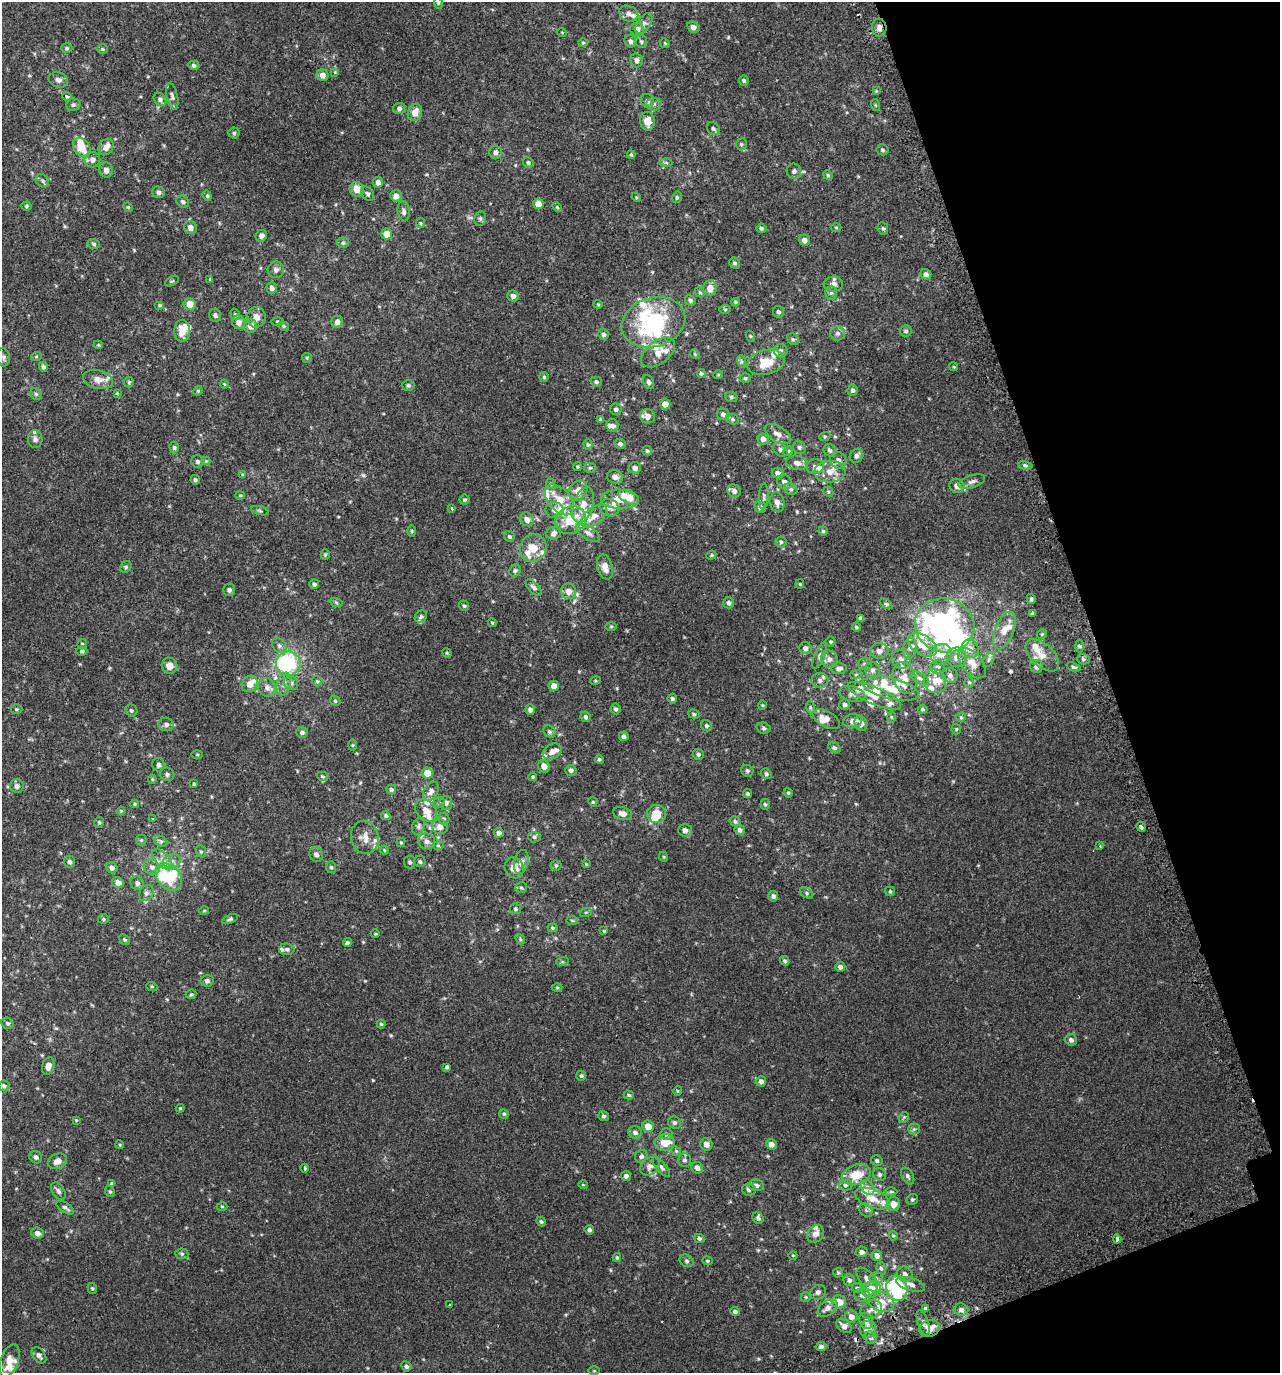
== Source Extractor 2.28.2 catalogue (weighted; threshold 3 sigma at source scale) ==
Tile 12 of 4 x 4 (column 4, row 3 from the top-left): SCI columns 4009-5286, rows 1422-2792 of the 5407 x 5580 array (HDU 1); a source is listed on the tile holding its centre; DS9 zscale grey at full resolution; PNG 1282 x 1375 px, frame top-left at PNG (2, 2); each listed source drawn as its Kron ellipse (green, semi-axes under 4 px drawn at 4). Shown black and unused: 16% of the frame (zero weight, under 2 of 3 exposures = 3% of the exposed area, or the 3 px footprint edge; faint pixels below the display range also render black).
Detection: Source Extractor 2.28.2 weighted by HDU 2 'WHT'; one run over the whole footprint, this tile lists its part. Background 0.00499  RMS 0.0059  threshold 0.0265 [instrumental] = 3 sigma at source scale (4.5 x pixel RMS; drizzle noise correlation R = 1.50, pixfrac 1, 0.0396/0.0396 arcsec/px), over >= 5 px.
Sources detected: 564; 1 too faint to see at this stretch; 9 inside a brighter object's white glare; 2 cosmic-ray / hot-pixel residue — neither listed nor drawn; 69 inside a brighter listed object's ellipse — not listed separately; the other 483 listed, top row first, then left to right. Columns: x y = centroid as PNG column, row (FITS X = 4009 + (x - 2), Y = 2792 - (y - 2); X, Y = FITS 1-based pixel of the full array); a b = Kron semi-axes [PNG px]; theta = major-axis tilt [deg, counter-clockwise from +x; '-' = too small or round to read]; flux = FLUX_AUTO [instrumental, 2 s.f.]
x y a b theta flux
438 3 6 3 -73 0.68
629 14 10 7 -26 2.7
644 24 11 6 55 2.2
693 27 6 5 - 1.8
879 28 9 7 -88 2.7
637 29 7 6 - 4.1
562 32 5 3 - 0.39
630 41 6 5 - 1.8
641 41 6 6 - 0.99
583 42 5 3 - 0.56
665 43 5 4 - 0.76
67 48 5 4 - 0.8
102 49 5 4 - 0.68
637 60 7 6 - 1.9
194 65 5 5 - 1.3
335 72 4 4 - 0.47
323 75 6 6 - 3
58 80 10 7 -19 2.3
744 80 5 5 - 1
876 91 4 4 - 0.45
172 96 14 5 -77 1.9
67 97 5 4 - 0.73
160 99 7 5 -53 1.5
647 101 7 6 - 1.6
654 104 7 6 - 1.5
73 105 7 6 - 1.2
875 105 6 4 -71 0.55
399 108 6 5 - 1.4
415 112 9 7 69 5.3
647 121 9 7 -81 5.3
713 128 7 5 -44 1.2
234 133 5 5 - 0.87
741 144 6 5 - 0.97
82 147 11 7 -52 9.2
106 147 8 7 - 4.2
882 150 6 5 - 1.1
495 152 7 6 - 2
631 155 4 3 - 0.68
92 160 8 7 - 2.6
528 162 5 5 - 0.98
666 163 6 4 -2 0.8
106 170 7 7 - 2.5
794 171 7 7 - 1.9
828 175 5 4 - 0.78
42 181 7 6 - 1.1
378 182 5 5 - 2.1
357 189 7 7 - 5.9
159 192 6 5 - 1.5
368 194 8 6 -56 1.3
207 196 5 4 - 0.75
396 196 6 5 - 2.9
636 197 5 3 - 0.54
677 197 6 4 76 0.87
183 202 7 5 -44 1.4
538 204 5 5 - 5.1
26 206 5 4 - 0.78
128 207 5 4 - 0.55
557 207 6 3 -46 0.62
404 211 10 6 -83 1.9
480 219 7 5 77 1.1
420 223 5 4 - 0.65
190 227 7 6 - 3
836 227 5 3 - 0.47
761 228 5 4 - 1.1
883 228 6 5 - 0.93
387 234 5 5 - 6.3
261 236 6 5 - 2.2
805 240 6 5 - 3
343 243 6 5 - 0.87
94 244 6 4 -17 0.94
735 263 6 5 - 1.1
276 270 8 8 - 2.1
926 274 6 5 - 2.1
210 280 4 3 - 2.1
172 281 7 3 31 0.54
833 284 9 7 4 3.3
272 288 6 5 - 2
710 288 8 7 - 5.4
700 292 5 4 - 0.72
831 293 7 6 - 1.5
513 296 6 5 - 1.9
690 300 5 5 - 1.1
736 302 4 4 - 0.59
190 304 6 6 - 6.1
598 304 4 4 - 0.6
160 305 5 4 - 0.71
725 309 5 4 - 0.71
778 312 6 5 - 1.2
235 314 6 4 -75 0.83
215 315 7 5 -64 1.3
256 317 10 9 - 4.1
278 321 6 3 -1 0.66
239 322 7 6 - 3.2
337 322 6 6 - 2.4
653 322 32 24 17 59
250 326 7 6 - 4
283 326 5 4 - 0.76
182 331 11 7 89 7.6
906 331 6 6 - 1.2
838 333 7 7 - 1.7
603 334 5 5 - 1.4
750 336 6 3 -71 0.54
793 339 6 5 - 1.1
98 345 5 4 - 0.53
781 351 6 6 - 1.5
658 352 19 11 38 7
695 354 5 4 - 0.66
3 357 9 6 -81 1.5
36 357 5 3 - 0.5
307 358 5 5 - 0.68
741 361 6 4 -71 0.92
766 362 19 12 15 10
43 367 5 4 - 1.1
954 367 4 3 - 0.49
701 373 4 4 - 0.95
718 375 5 3 - 0.49
544 377 5 4 - 0.75
745 378 5 4 - 0.91
98 379 15 9 -13 4.3
129 382 5 5 - 0.68
596 382 6 5 - 1.1
649 382 7 5 -66 1.2
224 384 4 3 - 0.53
408 385 6 5 - 1.2
853 390 5 5 - 1.5
198 391 5 4 - 0.64
117 393 4 4 - 0.49
36 394 6 5 - 0.94
731 397 6 5 - 0.94
665 404 5 5 - 6.1
616 409 6 5 - 1.3
723 414 6 6 - 1.7
647 416 8 7 - 3.6
733 419 6 5 - 0.93
601 420 4 3 - 0.88
613 426 7 6 - 1.8
778 434 15 7 -32 3.7
825 436 6 3 18 0.6
35 439 9 7 -86 2
763 439 6 5 - 2.6
620 444 5 5 - 1.4
588 445 5 4 - 0.81
174 447 6 4 -88 0.92
799 447 7 6 - 1.3
780 450 8 6 -43 1.6
830 450 7 6 - 1.3
647 451 5 4 - 0.96
788 451 5 4 - 0.64
857 456 7 6 - 1.9
838 460 8 8 - 3
197 461 6 6 - 1.4
206 461 4 4 - 0.52
797 463 11 7 -14 3.2
1025 466 7 3 -9 0.87
577 467 4 3 - 0.57
815 467 9 7 6 2.2
590 468 5 5 - 0.87
635 468 6 6 - 2.3
830 472 15 11 2 7.4
778 473 6 5 - 2.5
243 475 4 3 - 0.58
615 477 8 6 -17 2.7
195 480 4 4 - 0.99
785 482 8 6 -27 2.5
972 482 14 6 18 2.3
551 484 5 3 - 0.58
957 486 8 7 - 3.6
791 489 7 5 -21 1.3
578 491 11 8 54 4.7
734 491 7 6 - 2.3
828 492 5 4 - 0.77
240 495 4 4 - 0.61
764 496 13 5 87 1.6
629 497 11 6 -25 8.6
620 499 19 9 -2 7.8
465 500 5 5 - 0.83
559 500 18 11 -49 9.7
777 502 10 7 -78 3
583 505 18 10 73 6.9
760 507 6 5 - 1.8
452 508 3 3 - 2.5
610 508 10 8 -32 2.7
554 510 9 8 - 2.7
260 511 9 3 -15 0.8
594 516 15 8 39 4.1
527 519 7 6 - 3
571 520 16 13 26 15
412 531 6 4 -90 0.6
823 531 4 4 - 0.74
554 533 7 6 - 2.2
588 533 14 6 -33 3
509 536 6 5 - 0.99
781 542 5 5 - 0.96
533 548 14 13 - 8.9
325 555 5 4 - 0.68
711 555 5 4 - 0.65
126 567 6 5 - 0.9
605 567 13 7 -73 4.3
515 571 6 5 - 1.1
314 584 5 5 - 1.2
800 584 4 4 - 0.6
534 588 10 5 -45 1.7
229 590 6 6 - 1.5
569 591 8 7 - 4.1
1031 599 5 4 - 0.99
336 602 7 4 -20 0.93
729 603 5 5 - 1.4
886 604 7 3 -35 0.78
464 606 5 4 - 0.92
1033 613 4 3 - 4.8
421 617 6 5 - 1.1
861 618 4 3 - 1.2
492 623 4 4 - 0.58
945 625 30 27 -15 56
611 626 6 4 1 0.57
856 627 4 3 - 0.65
1004 630 20 9 69 6.7
1042 634 5 5 - 0.71
831 642 5 5 - 0.73
82 644 5 5 - 0.69
922 645 16 9 -32 10
279 646 8 6 -49 1.6
1080 646 6 4 -87 0.95
805 648 6 6 - 2.2
910 649 11 6 80 2.3
970 649 9 8 - 4.5
82 651 5 5 - 1.1
879 651 9 8 - 3
447 653 5 4 - 0.6
941 654 11 9 37 6.4
820 655 14 5 68 1.9
1042 655 20 11 -42 7.4
956 657 10 9 - 3.9
830 659 9 8 - 2.8
901 659 10 9 - 3.1
989 659 8 5 59 1.4
1083 659 6 5 - 1.2
972 663 17 10 -50 7.6
288 664 12 12 - 53
865 664 7 6 - 1.3
170 666 8 7 - 4.7
938 667 7 7 - 1.8
1037 667 6 6 - 2
1073 667 7 4 -20 1
839 668 8 6 -2 2
873 670 8 7 - 2.3
856 674 6 3 20 0.61
950 675 8 7 - 2
905 678 16 11 -71 6.5
920 678 10 5 -32 1.6
820 680 8 7 - 2.3
317 681 5 5 - 0.8
595 681 5 3 - 0.58
935 681 12 11 - 5.5
969 682 5 4 - 0.73
291 683 7 6 - 1.7
250 684 9 7 53 4.8
284 684 12 6 77 2.6
554 686 5 5 - 3.9
267 687 9 8 - 2.7
891 688 29 10 -13 12
852 694 13 7 -16 3
875 696 28 8 -23 10
672 699 5 5 - 0.93
335 701 5 4 - 0.72
763 705 5 3 - 0.52
845 705 5 5 - 1.7
810 707 6 4 -72 0.74
16 709 6 5 - 0.73
616 709 5 5 - 1.1
923 709 5 4 - 0.85
131 710 6 5 - 1
530 710 5 4 - 1.9
694 714 6 4 -17 0.86
586 717 5 4 - 1.1
891 717 6 4 -89 0.7
961 717 5 4 - 0.63
826 719 15 8 -29 5.2
853 721 9 7 12 3.4
861 723 7 6 - 2.7
166 724 8 7 - 1.9
707 726 6 5 - 0.93
763 728 7 5 -15 1.1
956 729 5 5 - 0.66
302 732 6 5 - 1.5
549 732 7 5 -45 1.1
624 736 5 4 - 1.7
352 745 6 4 89 0.58
834 748 7 5 -38 1
552 751 10 7 31 3.2
197 754 6 4 1 0.65
698 754 5 5 - 1.2
599 759 4 4 - 0.91
159 765 7 6 - 1.7
544 766 6 5 - 4.1
571 770 6 5 - 1.6
747 771 6 5 - 1.1
427 773 5 5 - 7.4
167 774 7 6 - 1.4
766 774 6 5 - 0.98
322 776 6 4 -16 0.76
533 777 4 3 - 0.72
152 779 4 4 - 0.61
194 784 4 4 - 0.67
17 786 7 6 - 1.8
391 789 5 5 - 1.2
431 791 10 7 58 2.5
748 793 4 4 - 0.83
788 793 5 4 - 0.63
593 802 5 3 - 0.53
439 803 5 5 - 0.85
446 803 7 6 - 2.4
135 804 4 4 - 0.58
765 804 5 4 - 0.89
426 810 12 9 -45 5.5
121 811 4 4 - 0.52
623 814 10 6 -19 2.8
657 814 9 9 - 8.4
386 816 5 4 - 1.1
153 818 4 2 - 0.57
444 819 6 5 - 1.1
735 821 6 4 -28 1.1
99 822 5 4 - 0.77
419 826 9 6 65 1.4
440 827 8 7 - 3.9
1141 827 5 3 - 3.3
685 830 7 6 - 2.1
740 830 5 5 - 1.7
499 833 5 4 - 2.5
365 837 16 14 -78 6
534 837 6 5 - 1
141 840 5 5 - 0.75
161 841 7 5 -29 1.1
427 841 8 8 - 2.2
401 842 4 4 - 0.61
438 845 6 4 -2 0.66
1100 846 3 3 - 0.51
384 850 4 4 - 0.56
201 851 6 5 - 0.86
316 854 7 6 - 2
664 857 5 3 - 0.5
162 859 13 6 -47 3.9
172 861 9 7 18 2.7
70 862 6 5 - 1.5
410 862 6 5 - 1.1
420 862 6 5 - 1.1
521 862 12 7 76 2.9
586 864 4 4 - 0.42
556 866 5 5 - 0.79
152 867 8 7 - 2.2
331 867 6 5 - 0.87
112 868 6 5 - 1.9
514 868 11 9 -62 5.8
169 877 15 11 -46 16
118 883 6 5 - 3.9
137 883 7 6 - 2
521 887 5 5 - 0.88
890 891 5 4 - 0.68
146 893 8 6 58 1.8
806 893 7 5 -29 1
773 896 5 5 - 1.3
515 909 5 5 - 0.9
204 911 5 3 - 0.48
586 912 6 3 18 0.59
103 919 5 4 - 0.71
230 919 8 4 23 0.93
572 920 6 4 -2 0.88
553 928 5 4 - 0.85
604 931 4 4 - 0.52
375 934 4 3 - 0.52
520 939 6 4 -50 0.73
124 940 6 4 -44 0.76
347 943 4 4 - 0.82
287 949 8 6 -3 1.5
785 961 5 4 - 1.1
562 962 6 4 17 0.73
840 967 5 5 - 1.8
207 981 6 5 - 1.5
152 987 5 3 - 0.6
557 988 5 3 - 0.61
191 994 5 4 - 0.74
7 1023 6 5 - 1
381 1024 4 4 - 0.65
1071 1040 6 5 - 1.8
48 1066 9 6 72 3.9
447 1067 4 3 - 1
581 1076 5 4 - 0.89
761 1081 5 5 - 2
4 1086 5 5 - 1.3
678 1091 5 3 - 0.55
629 1095 5 4 - 0.72
180 1108 4 4 - 0.6
504 1114 5 4 - 0.76
603 1116 5 5 - 1.1
904 1117 6 4 45 0.77
76 1120 4 4 - 0.49
674 1123 6 6 - 1.3
648 1126 6 5 - 6
914 1129 5 5 - 1
635 1132 7 6 - 1.9
666 1134 6 5 - 1.2
665 1142 10 8 5 7.8
706 1144 6 6 - 3.4
771 1144 5 5 - 2.8
120 1145 4 3 - 0.53
676 1151 5 4 - 0.69
641 1156 6 6 - 1.5
36 1157 7 6 - 1.5
685 1160 7 6 - 1.4
877 1160 6 5 - 1.2
57 1161 10 7 26 4.1
650 1166 10 8 37 2.8
661 1167 12 5 -51 1.7
305 1168 4 3 - 3.1
697 1168 6 5 - 2.4
880 1174 7 6 - 1.5
856 1175 14 10 17 13
626 1176 5 5 - 1.8
908 1176 9 6 -61 1.5
112 1183 4 4 - 0.71
583 1185 5 3 - 0.42
756 1185 8 5 -10 1.9
845 1185 7 5 0 1.3
867 1187 8 6 -52 2.2
749 1189 7 6 - 1.6
58 1191 9 6 -57 1.8
110 1191 6 4 -68 0.8
891 1192 6 4 0 0.84
873 1199 18 9 -21 7.2
912 1200 6 5 - 0.93
894 1204 7 6 - 4.1
222 1206 5 3 - 0.57
65 1208 10 5 -33 1.5
866 1210 7 5 -45 1.4
758 1218 6 5 - 1.2
541 1221 5 4 - 0.95
589 1230 4 4 - 1.4
37 1233 6 5 - 2.1
816 1234 9 7 52 3.1
893 1236 5 4 - 0.59
699 1239 5 4 - 1.2
1117 1239 4 3 - 12
862 1252 5 5 - 2
182 1254 6 5 - 1
793 1255 4 3 - 0.38
877 1256 5 5 - 2.5
617 1257 4 3 - 0.75
687 1261 7 6 - 1.2
707 1261 5 4 - 0.74
881 1268 6 4 -72 0.99
838 1273 5 4 - 0.76
905 1274 8 7 - 2.4
876 1278 7 5 -5 1.3
867 1279 14 7 -50 2.8
849 1280 6 5 - 1.5
911 1284 15 6 -16 2.7
92 1288 6 4 -75 0.85
857 1288 5 5 - 0.81
897 1288 13 10 -72 65
871 1289 9 8 - 7.5
818 1292 8 7 - 1.8
862 1295 8 6 -13 1.8
806 1297 5 5 - 0.67
839 1302 7 6 - 7.1
881 1302 13 9 -17 6.4
450 1305 3 3 - 3.1
828 1308 11 7 36 2.5
871 1309 11 8 27 2.9
925 1309 4 3 - 0.95
961 1310 7 6 - 2
735 1311 5 4 - 1.4
851 1317 6 6 - 2.8
866 1321 8 6 -65 2.4
923 1323 13 5 -72 2.1
844 1326 8 6 -36 2.7
930 1328 10 8 22 5
868 1329 8 8 - 4.7
871 1337 6 6 - 1.6
821 1347 5 4 - 1.7
39 1355 9 6 -52 2.2
9 1361 17 9 70 7.2
406 1366 5 5 - 1.3
594 1371 5 3 - 0.55
Overlapping masked pixels (flux is a lower limit): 2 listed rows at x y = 879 28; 930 1328